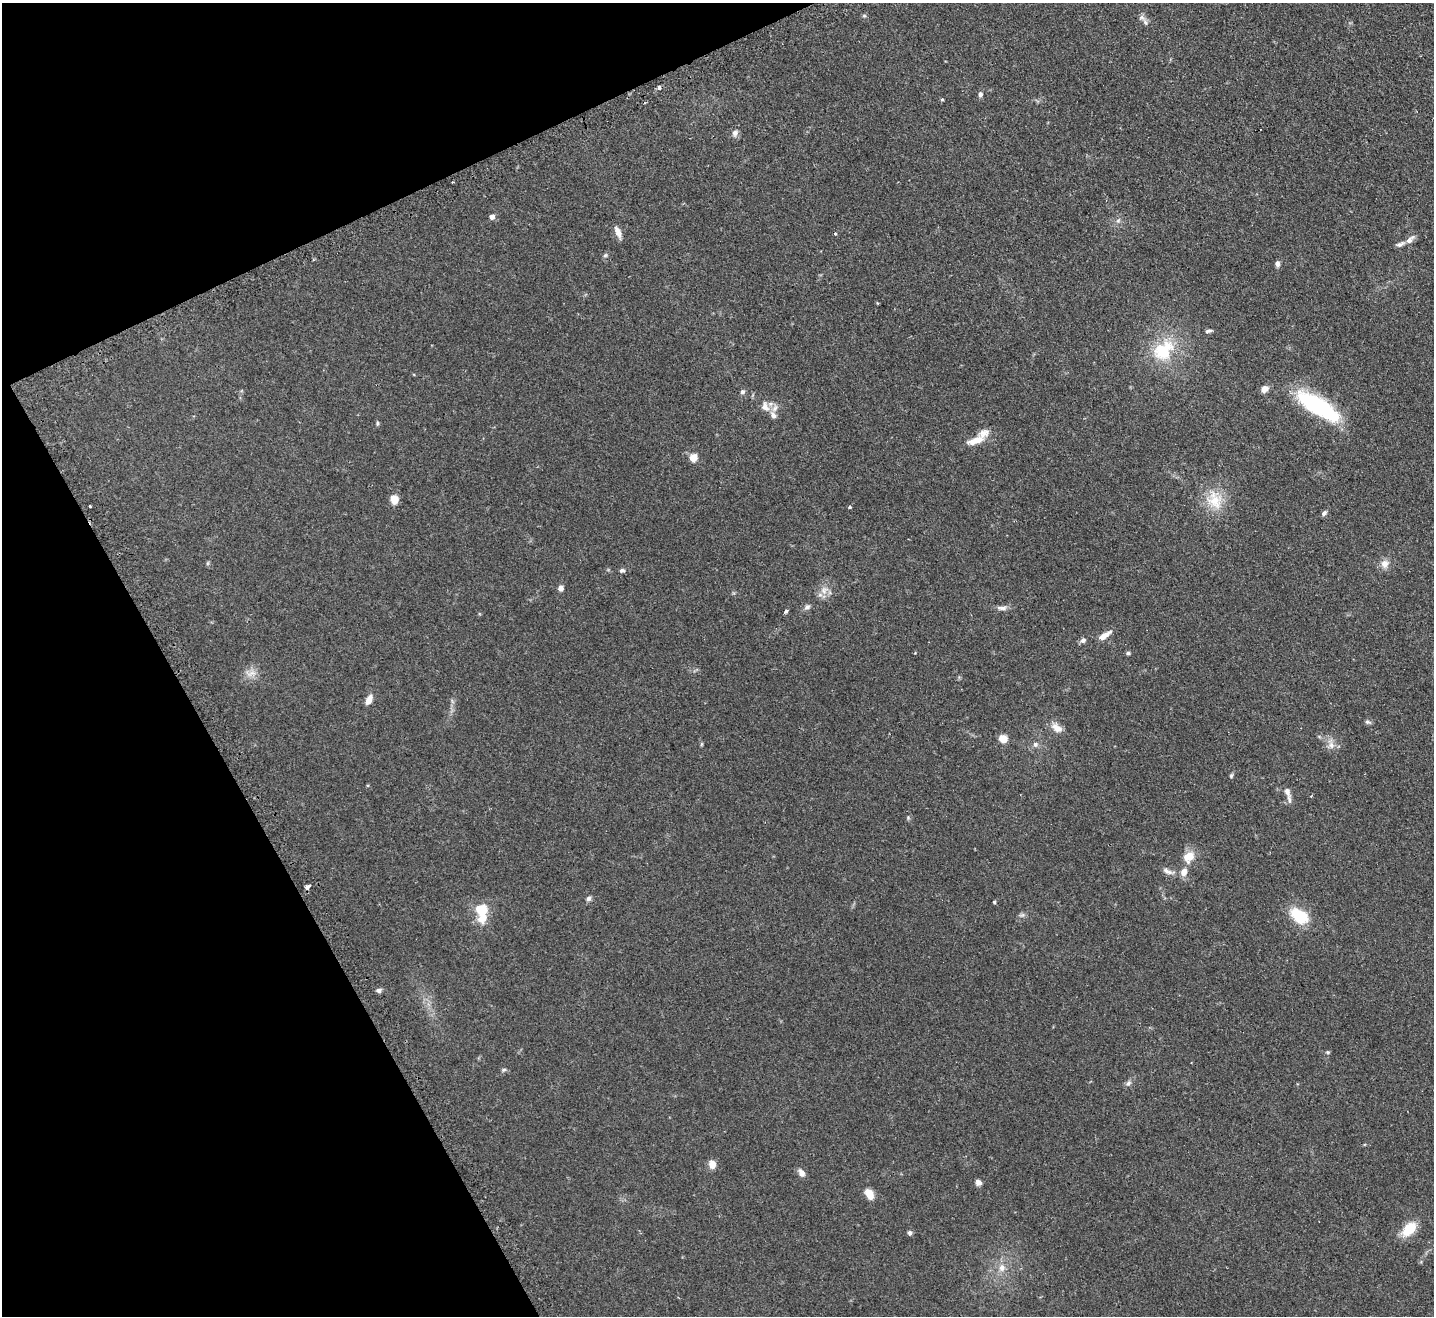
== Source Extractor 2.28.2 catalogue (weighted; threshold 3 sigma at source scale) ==
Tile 5 of 4 x 4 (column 1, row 2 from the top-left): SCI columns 37-1468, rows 2828-4141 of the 5799 x 5790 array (HDU 1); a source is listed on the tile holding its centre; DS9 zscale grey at full resolution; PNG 1436 x 1318 px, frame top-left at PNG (2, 3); no overlay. Shown black and unused: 22% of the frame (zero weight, under 2 of 3 exposures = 4% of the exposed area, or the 3 px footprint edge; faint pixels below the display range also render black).
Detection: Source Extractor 2.28.2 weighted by HDU 2 'WHT'; one run over the whole footprint, this tile lists its part. Background 0.11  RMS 0.0074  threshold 0.0335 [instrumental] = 3 sigma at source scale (4.5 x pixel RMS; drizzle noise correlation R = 1.50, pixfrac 1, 0.05/0.05 arcsec/px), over >= 5 px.
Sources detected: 75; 1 inside a brighter object's white glare — not listed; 5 inside a brighter listed object's ellipse — not listed separately; the other 69 listed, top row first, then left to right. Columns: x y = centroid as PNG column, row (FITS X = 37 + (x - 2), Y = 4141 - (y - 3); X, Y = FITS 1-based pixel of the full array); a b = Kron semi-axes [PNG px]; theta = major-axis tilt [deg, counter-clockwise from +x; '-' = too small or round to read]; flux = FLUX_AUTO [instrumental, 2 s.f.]
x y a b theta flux
864 16 5 5 - 1
1145 22 11 6 -67 2.8
659 88 4 3 - 2.7
980 94 6 5 - 2.2
942 99 4 4 - 0.83
735 133 10 8 66 2.9
492 217 5 5 - 4.2
1118 220 8 6 67 1.9
618 232 14 6 -67 5
835 234 3 3 - 0.9
1410 239 15 7 43 3.7
605 255 7 5 22 1.2
1277 264 6 5 - 2.6
1209 331 10 4 10 1.5
1163 350 31 23 46 34
1264 389 9 7 38 4.4
743 392 6 6 - 1.7
1317 406 49 15 -32 81
765 407 14 10 -64 5.7
377 423 7 4 82 0.96
976 440 23 9 19 9.9
693 457 5 5 - 21
394 499 8 7 - 9.6
1214 500 27 22 -66 21
90 506 3 2 - 0.74
850 507 3 3 - 2.5
1324 513 8 5 46 1.8
208 563 6 4 71 0.89
1385 564 12 11 - 5.1
622 570 6 5 - 1.6
561 588 6 5 - 3.5
824 590 13 10 59 6.1
807 607 9 7 42 2.4
1002 608 15 6 -2 3
786 611 4 3 - 2.7
1104 635 16 6 33 6.1
1083 640 7 6 - 2.3
1128 653 5 4 - 1.3
251 673 18 8 6 5.6
369 700 11 6 64 6
1368 722 9 5 -25 1.5
1057 728 16 9 -38 6.2
1003 739 7 7 - 8.8
701 744 6 4 89 0.81
1035 744 7 7 - 2.2
1331 744 18 8 -80 5.2
1231 776 6 5 - 1.1
1287 792 11 6 -65 3.4
908 817 6 5 - 1
1189 857 14 11 51 11
1168 871 18 7 -21 4.1
1184 872 9 7 69 5.5
307 887 5 4 - 3.3
588 898 7 6 - 1.9
994 902 3 3 - 0.99
481 910 6 6 - 29
1022 915 8 5 24 1.7
1300 916 22 14 -34 26
379 990 7 6 - 1.7
1327 1052 6 5 - 1.1
504 1070 7 5 5 1.3
1128 1083 10 6 45 2.2
712 1164 9 7 -79 6.2
801 1173 9 6 -60 4.1
978 1182 8 6 -49 2.8
869 1194 14 9 -59 7.2
1409 1229 15 9 44 21
909 1233 7 6 - 1.6
1002 1268 10 9 - 5.3